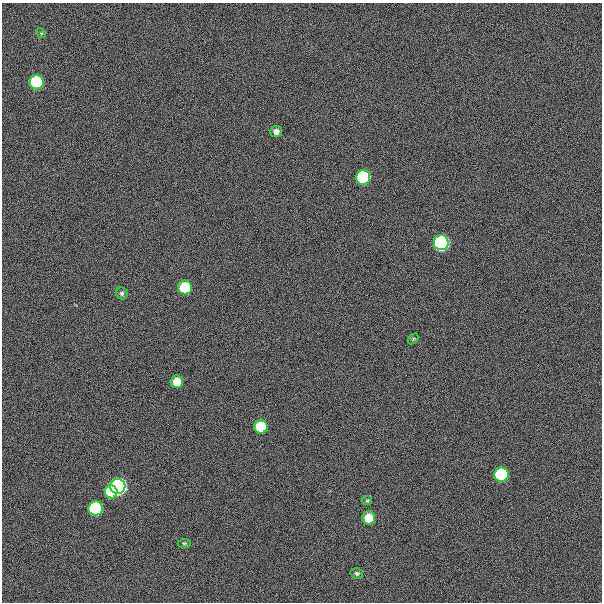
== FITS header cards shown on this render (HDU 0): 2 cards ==
NAXIS1  =                  600
NAXIS2  =                  600

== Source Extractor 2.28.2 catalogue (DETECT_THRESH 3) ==
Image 600 x 600 px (HDU 0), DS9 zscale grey, 1 PNG px = 1 image px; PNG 604 x 604 px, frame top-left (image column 1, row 600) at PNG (2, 3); each listed source drawn as its Kron ellipse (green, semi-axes under 4 px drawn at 4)
Background 300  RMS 19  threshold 57.8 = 3 sigma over >= 5 px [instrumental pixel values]
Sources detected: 18; all 18 listed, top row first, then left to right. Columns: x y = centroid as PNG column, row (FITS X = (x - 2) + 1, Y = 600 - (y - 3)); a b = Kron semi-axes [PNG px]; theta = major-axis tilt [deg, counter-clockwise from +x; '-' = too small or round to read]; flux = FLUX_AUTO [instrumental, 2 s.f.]
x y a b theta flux
41 33 5 4 - 1.5e+03
37 82 7 7 - 2.0e+05
276 131 6 5 - 6.0e+03
363 177 7 7 - 2.0e+05
441 243 7 7 - 6.0e+05
185 287 7 7 - 8.5e+04
122 293 6 5 - 2.9e+03
413 339 6 4 46 1.5e+03
177 382 6 6 - 2.8e+04
261 427 7 7 - 7.0e+04
501 475 7 7 - 2.0e+05
118 486 7 7 - 1.0e+06
111 492 6 6 - 9.9e+04
367 501 5 4 - 1.6e+03
96 508 7 7 - 2.1e+05
369 518 6 6 - 3.0e+04
184 543 6 4 6 1.9e+03
357 573 6 5 - 2.6e+03